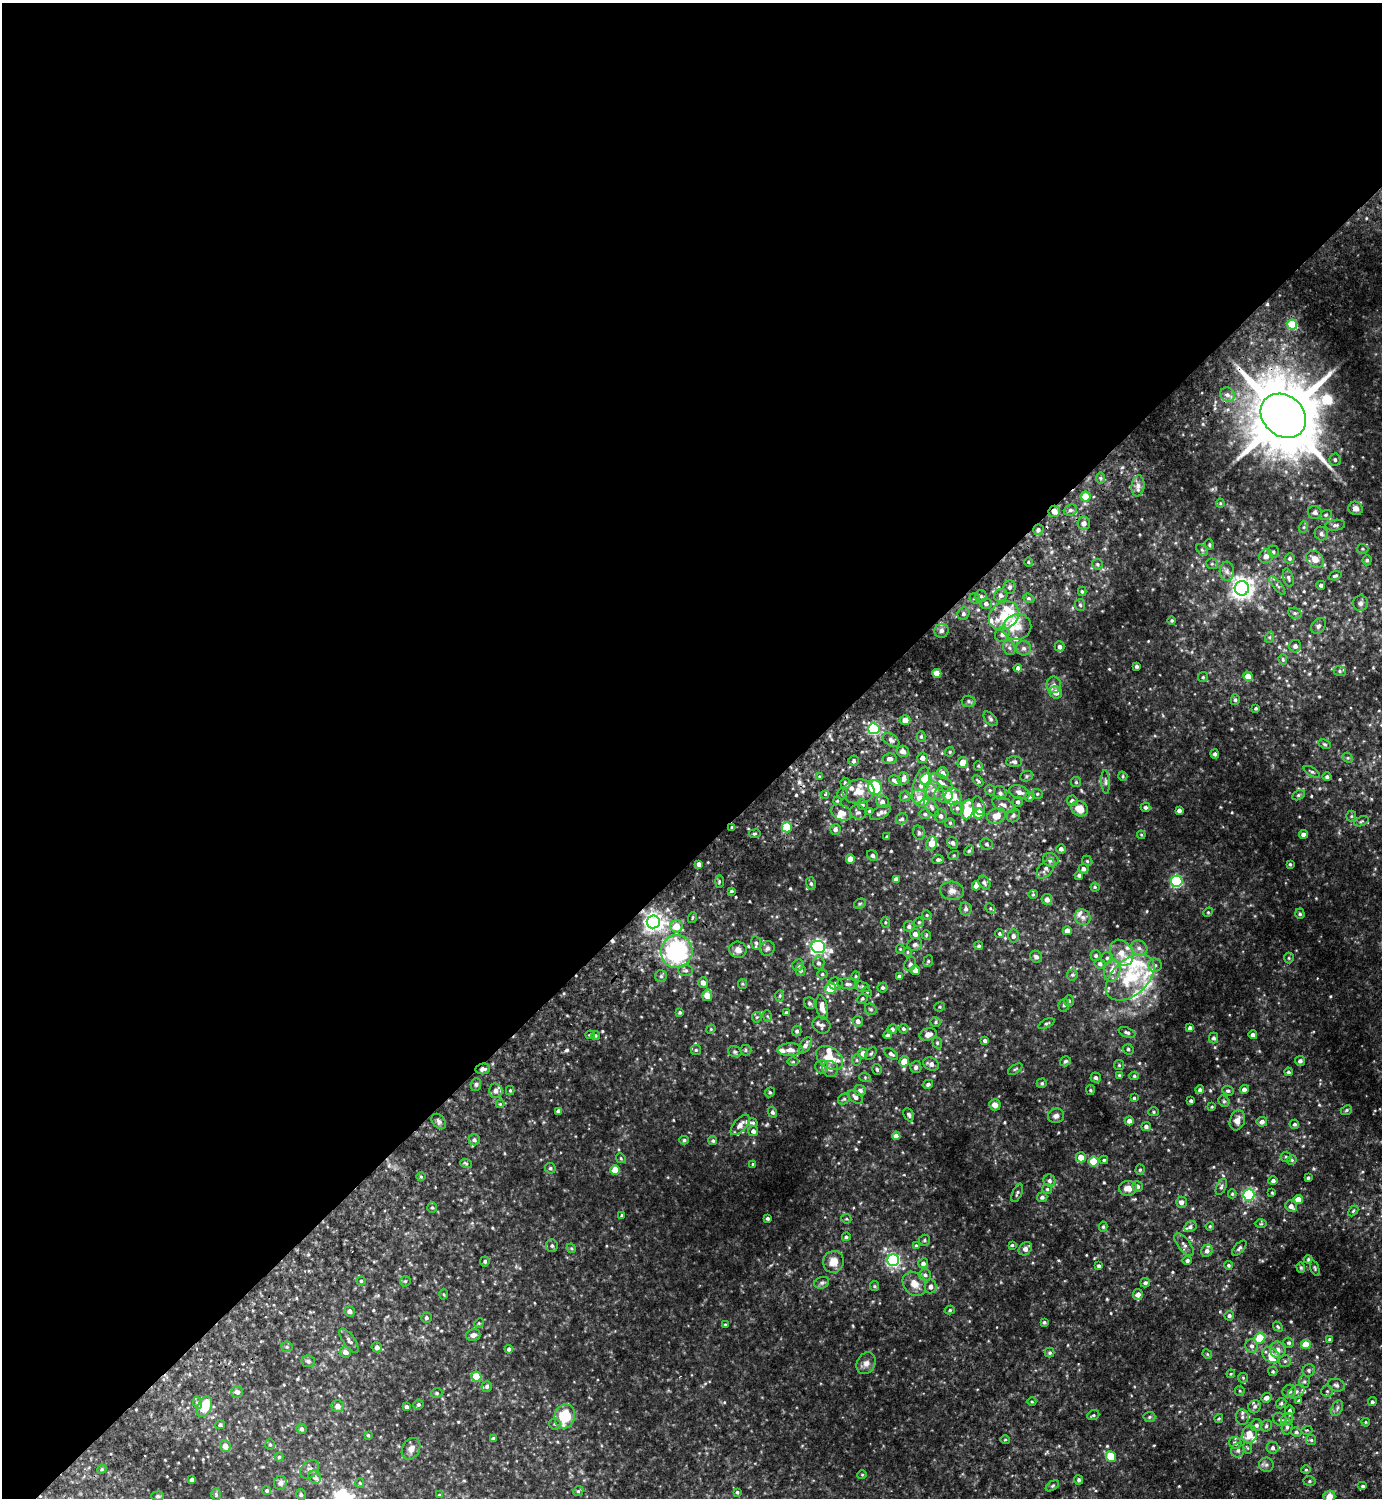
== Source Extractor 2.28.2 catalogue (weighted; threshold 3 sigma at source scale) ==
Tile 2 of 4 x 4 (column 2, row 1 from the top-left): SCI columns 1582-2961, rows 4532-6027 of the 6065 x 6072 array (HDU 1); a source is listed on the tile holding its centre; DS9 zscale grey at full resolution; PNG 1384 x 1500 px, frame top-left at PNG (2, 3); each listed source drawn as its Kron ellipse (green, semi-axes under 4 px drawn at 4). Shown black and unused: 57% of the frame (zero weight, under 2 of 3 exposures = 3% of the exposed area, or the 3 px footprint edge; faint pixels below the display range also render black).
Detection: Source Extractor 2.28.2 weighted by HDU 2 'WHT'; one run over the whole footprint, this tile lists its part. Background 0.15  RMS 0.018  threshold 0.0827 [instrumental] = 3 sigma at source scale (4.5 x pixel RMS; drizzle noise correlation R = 1.50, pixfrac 1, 0.05/0.05 arcsec/px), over >= 5 px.
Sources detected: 592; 4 cosmic-ray / hot-pixel residue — neither listed nor drawn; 38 inside a brighter listed object's ellipse — not listed separately; of the other 550, all 500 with FLUX_AUTO >= 1.76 (the completeness limit of this list) listed and drawn (50 fainter detections not listed), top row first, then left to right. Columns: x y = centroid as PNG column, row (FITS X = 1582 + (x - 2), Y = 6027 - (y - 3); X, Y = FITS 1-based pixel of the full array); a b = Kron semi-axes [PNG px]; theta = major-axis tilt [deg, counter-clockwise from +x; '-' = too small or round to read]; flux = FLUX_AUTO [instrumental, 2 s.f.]
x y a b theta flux
1292 325 5 5 - 110
1228 395 8 7 - 8
1283 416 24 20 -41 19000
1335 459 6 6 - 4.1
1101 478 6 4 -89 2.9
1138 486 10 6 82 8.5
1085 496 5 5 - 29
1220 503 4 4 - 1.9
1356 508 7 6 - 7.4
1070 510 7 5 22 4.1
1054 511 6 5 - 13
1315 512 7 6 - 5.2
1326 515 6 4 21 2.8
1084 523 6 6 - 6.5
1335 525 10 5 6 4.9
1304 527 6 4 71 2.7
1038 530 5 5 - 4.3
1321 534 7 6 - 4.6
1209 545 5 4 - 2.3
1362 549 6 5 - 3
1202 550 7 4 -46 3.2
1273 552 6 5 - 3.1
1266 556 7 6 - 9.3
1290 558 5 4 - 3.3
1315 559 10 7 -39 17
1367 560 5 4 - 3.1
1028 562 4 3 - 1.9
1097 564 6 5 - 3
1212 564 6 5 - 3
1227 571 9 7 -86 7.4
1335 576 7 4 16 3.1
1288 578 9 5 -75 4.6
1321 585 4 4 - 3.9
1277 586 11 4 -51 4.3
1010 587 6 6 - 5
1242 588 7 7 - 1200
1082 591 5 3 - 2.7
1001 595 7 6 - 5.8
981 596 6 6 - 4.3
975 598 6 5 - 3.3
1029 598 6 4 -21 2.8
1360 603 8 7 - 6.6
986 604 6 5 - 6.2
1080 605 6 5 - 3
1295 613 7 5 -20 3.6
963 614 6 5 - 4.7
1004 616 16 13 39 54
1172 620 4 4 - 2.4
1319 626 8 6 55 5.4
1017 627 14 13 - 27
942 631 7 7 - 6.6
1002 634 7 7 - 7.6
1270 637 6 4 71 2.6
1295 646 6 6 - 5.5
1060 647 5 5 - 6.2
1009 648 8 6 -68 5.5
1024 648 7 7 - 6.5
1283 659 5 3 - 2
1137 666 4 3 - 3.9
1018 668 4 4 - 6.1
1340 671 6 5 - 3.3
937 673 4 4 - 16
1248 676 5 4 - 16
1203 677 5 5 - 2.5
1054 685 8 7 - 6.6
1056 692 6 6 - 12
1235 700 5 4 - 2.9
969 701 7 5 -3 4
1256 708 3 3 - 2.3
990 719 8 5 -46 3.7
905 720 5 5 - 13
874 729 5 5 - 190
921 736 5 4 - 2.7
891 740 9 5 -32 6.2
1325 744 6 4 -26 2.4
903 751 6 5 - 11
950 752 5 4 - 2.5
1215 754 5 4 - 4.2
922 758 5 5 - 9.8
1348 758 6 4 -43 2.3
889 759 7 5 9 7.5
854 761 5 5 - 3.7
963 762 5 5 - 22
1014 762 8 5 1 5.6
978 766 5 4 - 2
1312 772 9 4 -30 3.5
943 773 6 5 - 8.3
1026 776 6 5 - 3.3
1123 776 5 4 - 2.3
819 777 4 3 - 1.9
1327 777 4 4 - 4.1
903 779 6 5 - 9.3
926 779 6 6 - 74
896 781 7 4 -22 11
978 781 6 3 -46 2.7
941 782 13 7 -32 14
1076 782 5 5 - 2.4
1105 782 12 4 -87 4.4
845 783 5 5 - 4.8
921 785 19 7 75 20
875 788 7 7 - 140
990 790 5 5 - 2.6
934 791 10 8 -43 13
858 792 16 12 6 26
1020 792 11 6 -16 9
1000 793 7 6 - 4.9
842 794 6 5 - 3.5
944 794 9 8 - 11
1037 794 6 4 -20 2.9
825 795 4 3 - 2.9
1298 795 7 4 27 3.2
905 796 5 5 - 3.4
953 797 8 8 - 24
1030 797 5 4 - 2.4
920 798 9 7 -46 20
837 801 4 4 - 1.9
1072 801 5 5 - 6.5
882 802 6 6 - 7.6
1018 802 5 5 - 4.1
862 804 5 5 - 3.5
1003 805 12 6 -27 9.4
979 806 9 5 -73 6.4
931 807 10 5 -58 6.3
1145 807 5 5 - 4.4
957 808 7 6 - 6
967 809 10 6 77 35
1080 809 9 7 -29 21
1179 810 4 4 - 6.1
869 811 4 3 - 2.6
858 812 8 7 - 4.8
841 813 11 7 -23 13
880 813 12 5 29 6.7
979 813 5 5 - 34
925 814 5 5 - 2.8
1013 815 7 6 - 4.3
941 816 6 6 - 5.6
997 816 10 7 22 24
1351 816 5 5 - 2.6
902 819 6 5 - 3.6
1361 821 8 4 20 3.2
950 823 5 5 - 2.4
732 827 3 3 - 1.9
787 827 5 5 - 85
835 829 5 5 - 5.7
919 833 7 5 -76 4.3
755 834 6 3 9 2.3
1303 834 4 4 - 6.9
1141 835 4 4 - 1.8
887 837 3 3 - 2.1
932 843 7 5 81 22
953 843 6 5 - 5.1
987 844 6 5 - 3.9
1061 849 5 4 - 6.5
969 851 5 4 - 2.6
872 855 6 5 - 4.2
954 855 5 3 - 1.9
850 859 4 4 - 21
938 860 5 4 - 3.6
1051 860 8 6 -18 8.8
1087 861 5 4 - 2.5
699 864 4 4 - 7.6
1290 864 3 3 - 2.2
1046 869 11 7 49 8.1
1083 869 5 5 - 6
1079 875 4 4 - 3.6
896 879 4 4 - 7
719 881 6 3 90 2.2
1177 881 5 5 - 240
984 883 7 5 -59 3.6
811 884 6 5 - 3.7
976 886 4 4 - 9.4
1095 887 4 4 - 2.2
731 891 4 3 - 2.4
952 891 12 9 -4 10
1033 894 4 4 - 2
1047 899 5 5 - 10
860 904 6 4 29 2.7
990 908 5 4 - 2.6
966 909 6 6 - 4.8
1208 912 5 4 - 2.1
1300 914 5 4 - 3.1
927 915 5 4 - 2.2
1083 917 8 7 - 7.5
692 918 5 3 - 2
653 922 6 6 - 820
885 922 5 3 - 2.1
919 922 5 4 - 2.3
676 926 6 6 - 25
909 926 5 5 - 4.5
1067 931 4 4 - 10
999 933 4 4 - 2.6
915 934 5 5 - 7.7
926 935 5 4 - 2.2
1013 936 6 5 - 5.5
756 943 7 5 -81 4.4
915 945 7 6 - 5
979 946 4 4 - 3.1
818 947 7 6 - 460
767 948 7 7 - 5
1139 948 8 7 - 7.8
900 949 5 4 - 2.1
738 950 9 8 - 9.2
677 952 16 16 - 210
908 952 5 3 - 1.9
1121 953 14 10 -58 21
1096 955 5 5 - 3.5
1036 957 6 5 - 4.9
1107 958 6 6 - 3.7
1289 958 5 5 - 2.3
928 961 6 4 68 3
819 963 6 6 - 4.6
910 964 7 5 62 4.5
1100 964 5 5 - 4.5
798 965 6 5 - 4.7
1155 965 7 6 - 4.9
686 970 7 5 -2 4.1
800 970 6 5 - 5.1
915 970 5 4 - 11
1112 970 11 8 79 22
822 974 5 4 - 2.8
1072 975 5 5 - 3.2
661 976 6 6 - 3.7
856 976 4 4 - 1.8
899 976 4 3 - 3.8
1130 977 28 17 41 96
703 983 5 5 - 11
742 984 5 4 - 2.2
836 984 7 6 - 4.6
848 984 10 5 -5 6.2
862 987 8 5 -19 3.6
831 988 5 5 - 45
883 988 5 4 - 3.7
867 992 5 3 - 1.8
707 995 5 5 - 26
780 996 6 4 88 2.8
862 999 5 5 - 3
1069 1001 6 5 - 3.3
809 1003 6 5 - 3.7
1064 1005 6 5 - 4
822 1007 12 5 -79 14
940 1007 5 4 - 2.5
871 1009 6 5 - 3.4
680 1012 4 4 - 2.6
786 1013 3 3 - 3.5
767 1016 6 4 -71 2.1
757 1017 5 5 - 2.6
858 1021 5 5 - 7.6
936 1022 5 4 - 2.4
1046 1024 9 4 24 3.3
821 1025 9 8 - 5.6
1190 1028 4 4 - 6.4
711 1029 5 3 - 1.8
892 1029 5 4 - 5.3
903 1029 5 4 - 3.5
797 1031 5 4 - 3.6
1127 1032 9 4 -21 4.9
928 1034 8 6 17 10
590 1035 4 4 - 2.3
888 1035 4 4 - 4
1253 1035 4 4 - 5.9
596 1036 4 3 - 2
1214 1038 5 4 - 4.1
985 1041 4 3 - 4.1
937 1043 6 4 -70 2.8
805 1045 9 5 58 7.2
1128 1049 5 5 - 3.1
696 1050 5 5 - 2.7
746 1050 6 5 - 2.8
790 1050 13 6 2 11
735 1052 7 5 -18 3.2
863 1054 5 5 - 12
871 1054 7 5 49 3
891 1054 8 4 -37 4.8
830 1058 15 10 -36 34
857 1060 5 3 - 1.9
904 1061 5 5 - 25
1065 1061 6 5 - 3.5
1300 1061 5 5 - 4.9
793 1062 6 4 0 2.4
931 1064 8 6 -24 8.6
1119 1065 5 5 - 2.7
822 1067 6 6 - 5
916 1067 6 5 - 5.3
483 1069 7 5 6 5.8
830 1069 8 8 - 7.2
877 1069 5 4 - 3.2
1015 1069 8 3 33 2.5
1288 1072 4 4 - 3.4
1119 1075 4 4 - 2.3
1134 1076 5 4 - 2.5
865 1077 6 4 -19 2.2
1096 1078 5 5 - 4.4
1042 1083 5 4 - 3
476 1084 6 5 - 4.1
928 1084 5 4 - 3.7
1244 1089 4 4 - 7
510 1090 4 4 - 2.3
860 1090 6 5 - 6
1090 1090 5 4 - 2.3
1200 1090 4 4 - 3.9
496 1091 7 7 - 10
1228 1091 6 5 - 3.5
770 1092 5 5 - 3.2
855 1097 8 5 -37 6.6
1134 1098 3 3 - 2.7
844 1099 6 5 - 3.2
1191 1101 3 3 - 3
1224 1101 6 5 - 2.7
500 1104 4 4 - 2
995 1105 6 5 - 11
1212 1107 4 3 - 2
1346 1110 6 4 23 2.7
558 1111 4 4 - 6.7
772 1112 5 4 - 4.2
1154 1112 5 4 - 2.5
909 1115 7 5 -64 3.9
1056 1116 8 7 - 6.3
1237 1120 10 7 72 12
439 1121 8 6 -51 5.2
1129 1121 4 4 - 8.1
1262 1122 5 4 - 7
753 1123 5 4 - 2.7
1294 1124 5 4 - 3.3
740 1125 12 6 49 11
1146 1126 5 4 - 5.1
753 1131 5 5 - 6.8
896 1136 4 4 - 9.7
474 1140 6 5 - 5
684 1140 4 4 - 2.7
713 1141 4 4 - 3.1
1081 1157 5 5 - 18
1286 1157 5 5 - 2.7
621 1158 5 4 - 2.3
1104 1160 4 4 - 2.5
1292 1160 5 4 - 2.6
1094 1162 5 5 - 51
466 1163 6 4 -19 2.4
753 1164 3 3 - 1.8
550 1168 5 5 - 3.2
615 1170 5 4 - 31
1140 1170 5 4 - 2.8
421 1177 5 3 - 1.9
1308 1178 3 3 - 3.1
1049 1181 6 6 - 5
1273 1181 4 4 - 5.1
1137 1186 5 5 - 6.1
1221 1187 9 5 67 4
1128 1188 9 7 4 14
1047 1189 5 5 - 2.8
1017 1193 10 4 67 3.5
1272 1193 4 4 - 1.8
1232 1194 4 4 - 2.2
1249 1195 5 5 - 210
1042 1197 5 5 - 4.9
1298 1199 5 4 - 18
1181 1202 5 5 - 7.6
1291 1206 6 5 - 8.8
432 1207 5 4 - 2.4
1353 1211 6 3 46 2.3
622 1215 4 3 - 3
768 1218 3 3 - 3.5
846 1219 5 4 - 2.3
1261 1224 6 4 2 2.2
1210 1226 4 4 - 2
1103 1227 5 4 - 2.5
1190 1227 6 5 - 4.3
846 1237 4 4 - 3
924 1240 6 5 - 3.2
916 1245 4 4 - 1.9
1012 1245 3 3 - 2.5
1184 1245 13 6 -52 7.8
552 1246 6 6 - 3.9
571 1248 5 4 - 1.9
1239 1248 9 4 49 4.4
1025 1249 7 5 43 8.8
1207 1251 6 5 - 6.4
1308 1259 4 4 - 2
893 1260 6 6 - 300
1187 1260 5 4 - 4.1
485 1261 5 5 - 3.5
833 1262 11 10 - 20
923 1263 5 4 - 5.1
1228 1265 4 4 - 2.5
1099 1266 4 4 - 3.2
1301 1268 5 4 - 2.2
1315 1268 8 4 -72 2.3
925 1275 6 5 - 4.5
361 1281 4 4 - 2.2
405 1281 5 5 - 2.3
822 1283 7 5 20 4.5
1145 1283 5 4 - 3.8
914 1284 13 10 -48 19
874 1286 5 4 - 2.3
930 1286 7 6 - 7.4
444 1294 5 3 - 1.9
1138 1294 5 5 - 9.6
950 1310 5 4 - 2.9
350 1311 5 5 - 7.3
1229 1316 5 4 - 4
426 1318 5 5 - 3.6
1044 1322 4 3 - 2.8
479 1323 5 4 - 2
725 1324 4 3 - 2
1278 1326 5 3 - 2.2
473 1335 7 5 15 6.5
1260 1338 6 5 - 48
1329 1339 3 3 - 2.2
349 1340 14 6 -55 7.2
1289 1343 5 5 - 3.2
1306 1344 5 4 - 33
1252 1346 7 6 - 6.2
287 1347 6 5 - 3.5
377 1347 5 5 - 6.9
509 1349 4 4 - 5.1
1278 1350 8 7 - 8.8
345 1352 6 5 - 8.6
1050 1353 5 5 - 2.8
1207 1354 5 4 - 2
1271 1355 9 7 -38 16
308 1361 7 6 - 4.3
1285 1361 6 6 - 3.4
866 1363 11 9 61 10
1309 1370 6 6 - 3.6
1273 1371 5 4 - 2.6
1231 1374 4 4 - 1.9
476 1377 5 5 - 52
1243 1378 5 5 - 2.4
1304 1382 6 5 - 3.5
1336 1385 9 6 -16 5.7
487 1386 5 5 - 3.6
1240 1391 5 5 - 2.4
1289 1391 7 6 - 6.6
1327 1391 5 5 - 3.2
237 1392 6 6 - 7.4
1296 1392 9 6 31 5.3
437 1393 6 4 14 3.3
1266 1398 5 4 - 7
1299 1401 4 3 - 3.2
1032 1402 4 3 - 1.8
1372 1402 4 4 - 3.2
198 1403 6 4 -70 3.6
1281 1403 5 4 - 2.8
418 1405 5 5 - 3.2
338 1406 6 6 - 9
1255 1406 6 6 - 4.8
204 1407 11 7 65 49
407 1407 4 3 - 4.4
1337 1408 8 5 65 4.4
1290 1410 5 4 - 3.4
1093 1415 6 4 21 2.8
565 1416 12 10 75 59
1149 1417 6 5 - 3
1242 1417 7 6 - 5
1219 1418 4 3 - 2
1280 1419 8 6 -38 4.2
1287 1419 6 5 - 4.3
1366 1422 4 3 - 1.9
555 1424 6 5 - 3.2
220 1425 5 4 - 3.5
1256 1425 6 5 - 4.9
1266 1426 6 5 - 3.4
1287 1427 7 5 80 4.3
302 1429 5 5 - 4.3
1307 1430 5 3 - 1.8
1296 1432 5 4 - 3.4
1249 1434 9 7 71 21
368 1435 3 3 - 2
494 1439 4 4 - 6.1
1005 1440 5 3 - 1.8
1311 1440 5 5 - 2.9
1235 1443 6 5 - 6.4
270 1445 5 4 - 2.4
225 1446 6 5 - 14
1248 1448 6 4 -70 2.2
1273 1448 6 6 - 5.2
411 1449 11 8 60 9.9
1238 1450 7 6 - 5.8
1111 1456 5 5 - 39
279 1457 4 4 - 2.3
1266 1465 7 7 - 5.1
102 1469 5 3 - 2.2
310 1469 11 7 42 7.5
1306 1470 4 4 - 2
862 1475 4 4 - 1.8
315 1477 7 6 - 7.1
192 1479 4 3 - 4.8
1079 1480 4 4 - 3.4
1310 1481 6 5 - 3.2
280 1483 7 6 - 6
360 1483 5 4 - 2.2
1052 1486 7 4 35 2.8
1363 1486 5 4 - 3.4
267 1491 4 4 - 2.8
578 1491 5 4 - 2.4
737 1492 4 4 - 2.9
216 1494 6 4 -89 2.3
301 1495 6 4 -75 2.9
439 1495 3 3 - 1.9
157 1496 6 4 2 2.7
1329 1496 6 5 - 19
Overlapping masked pixels (flux is a lower limit): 3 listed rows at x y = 1283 416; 1054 511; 483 1069
Isophote crosses this tile's border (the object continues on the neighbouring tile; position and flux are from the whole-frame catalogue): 1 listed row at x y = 1329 1496